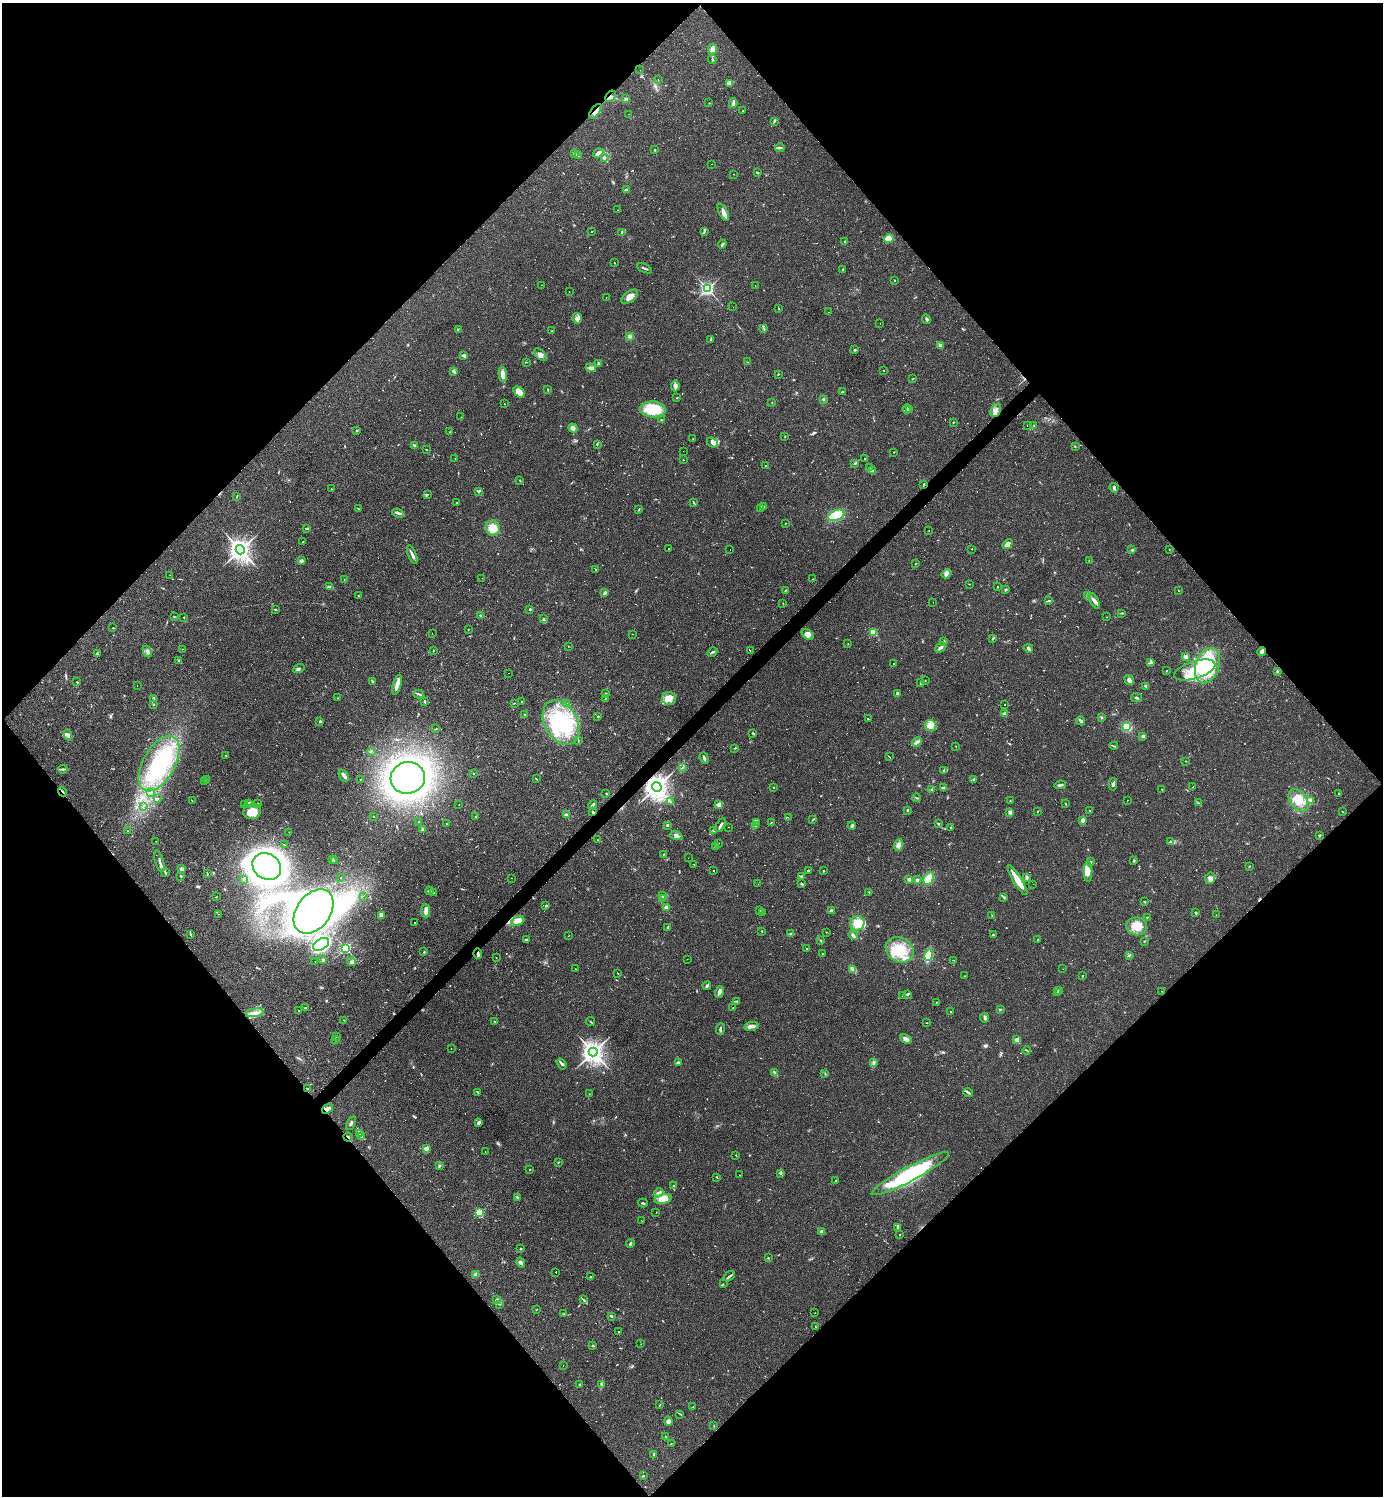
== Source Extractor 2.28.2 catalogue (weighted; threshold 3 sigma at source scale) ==
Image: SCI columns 295-5818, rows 1-5973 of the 5971 x 5973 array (HDU 1 of 3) = the unmasked area's bounding box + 8 px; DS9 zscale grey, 4 x 4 block average (1 PNG px = mean of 4 x 4 image px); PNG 1385 x 1498 px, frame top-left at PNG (2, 3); each listed source drawn as its Kron ellipse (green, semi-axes under 4 px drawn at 4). Shown black and unused: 51% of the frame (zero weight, under 2 of 3 exposures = <1% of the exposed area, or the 3 px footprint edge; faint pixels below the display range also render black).
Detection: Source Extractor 2.28.2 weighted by HDU 2 'WHT'. Background 0.0626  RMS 0.0058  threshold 0.0261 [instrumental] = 3 sigma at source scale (4.5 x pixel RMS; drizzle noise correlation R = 1.50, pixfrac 1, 0.05/0.05 arcsec/px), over >= 5 px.
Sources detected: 805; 12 too faint to see at this stretch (4 x 4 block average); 8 inside a brighter object's white glare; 95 cosmic-ray / hot-pixel residue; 1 long thin detection or spike segment (spike, bleed or trail) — neither listed nor drawn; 13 coinciding with a brighter row at this scale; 30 inside a brighter listed object's ellipse — not listed separately; of the other 646, all 500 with FLUX_AUTO >= 0.971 (the completeness limit of this list) listed and drawn (146 fainter detections not listed), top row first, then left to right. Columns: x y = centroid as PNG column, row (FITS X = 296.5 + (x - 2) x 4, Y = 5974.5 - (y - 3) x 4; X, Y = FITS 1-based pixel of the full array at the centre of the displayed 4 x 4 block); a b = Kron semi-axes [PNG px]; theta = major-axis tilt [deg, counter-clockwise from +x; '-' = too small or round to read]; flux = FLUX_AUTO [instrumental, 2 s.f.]
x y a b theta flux
713 49 5 4 - 18
712 59 4 2 - 3.2
640 70 2 2 - 1.2
658 80 2 2 - 1.4
729 83 4 3 - 18
611 96 6 4 54 11
626 99 3 2 - 5.4
709 103 2 2 - 1.5
733 103 5 3 - 7.5
595 111 9 3 54 22
743 111 3 2 - 2.4
628 114 2 2 - 1.8
774 121 4 2 - 3.5
780 148 5 2 - 6.9
655 150 3 2 - 2.8
598 153 5 2 - 17
574 154 3 2 - 4.2
578 156 2 2 - 1.4
604 158 3 3 - 6
712 164 2 2 - 1.8
757 172 3 2 - 4
733 174 2 2 - 2
626 190 3 2 - 7.3
618 210 2 2 - 1.2
723 212 9 4 -62 16
592 231 2 2 - 2
622 232 4 2 - 4.5
704 232 2 2 - 2
889 239 5 4 - 46
845 241 3 2 - 2.6
722 244 5 2 - 5.8
614 263 2 2 - 2.5
644 268 8 2 -24 5.3
843 269 2 2 - 3.9
894 280 2 2 - 1.7
541 285 2 2 - 1.3
755 285 2 2 - 1.8
707 289 2 2 - 860
569 291 2 2 - 1
606 297 2 2 - 1.4
630 297 10 5 37 22
733 307 2 2 - 2.2
779 309 2 2 - 1.5
828 312 2 2 - 0.98
577 318 5 4 - 16
926 319 5 2 - 5.4
880 323 2 2 - 1.1
458 329 3 2 - 2.5
764 329 3 2 - 2.6
552 331 2 2 - 1.2
630 336 3 2 - 2.6
711 339 4 2 - 4.4
940 346 3 2 - 14
855 350 3 2 - 4
464 355 4 2 - 7.8
540 355 8 3 -45 15
526 362 2 2 - 1.4
748 362 2 2 - 1.1
599 363 3 2 - 3.5
591 368 5 4 - 13
884 370 2 2 - 2.4
453 371 4 2 - 5.6
503 374 7 3 -86 29
778 374 2 2 - 2
913 378 2 2 - 2
675 386 5 3 - 8.6
548 389 3 2 - 2.9
519 392 7 4 -43 28
842 392 3 2 - 3.3
677 398 2 2 - 1.3
823 399 4 2 - 4.2
772 403 2 2 - 1.2
504 404 2 2 - 1.4
653 409 13 8 -3 130
907 409 4 2 - 5
909 409 3 2 - 1.9
996 410 7 5 65 17
461 417 2 2 - 1.2
661 420 3 2 - 2
953 422 2 2 - 2.1
1034 425 2 2 - 1.9
1027 426 2 2 - 1.9
573 428 5 4 - 16
357 431 2 2 - 12
450 432 2 2 - 1.5
785 436 2 2 - 1.9
693 439 3 2 - 2.3
712 443 6 4 -38 13
597 444 2 2 - 1.7
414 445 3 2 - 4.4
1075 446 2 2 - 1.4
426 450 3 2 - 1.8
683 451 2 2 - 2.1
893 452 2 2 - 1
455 458 2 2 - 1.2
865 459 3 2 - 78
683 460 2 2 - 2
855 464 2 2 - 1.5
766 466 2 2 - 4
869 468 2 2 - 1.8
873 471 3 3 - 5.4
520 480 3 2 - 2
923 485 3 2 - 3.2
1114 488 5 3 - 7.1
331 489 2 2 - 1.1
478 491 3 2 - 4.4
427 494 2 2 - 2.7
237 497 2 2 - 1.9
457 502 3 2 - 1.9
693 502 3 2 - 3.1
764 506 2 2 - 1.5
760 508 2 2 - 3.2
359 509 3 2 - 1.7
639 509 3 2 - 2.5
398 513 6 3 -21 8.9
836 515 8 5 21 130
785 523 2 2 - 1.3
307 528 3 2 - 3.7
493 528 7 7 - 45
929 531 2 2 - 1
302 542 2 2 - 1.1
1007 544 6 4 42 17
668 549 2 2 - 51
730 549 2 2 - 18
972 549 2 2 - 1.7
1169 549 2 2 - 1.1
240 550 5 4 - 2100
1132 550 2 2 - 2.6
412 555 10 2 -70 12
1089 560 2 2 - 1
301 561 2 2 - 30
916 563 2 2 - 2.2
595 569 2 2 - 1.8
947 574 5 4 - 9.5
170 575 2 2 - 1
482 578 2 2 - 1.1
344 579 2 2 - 1.1
813 579 2 2 - 1.7
969 584 2 2 - 1
330 587 4 3 - 8.4
997 587 2 2 - 3.3
785 590 3 2 - 2.4
1006 590 3 2 - 6.4
1179 590 2 2 - 2.1
605 593 3 3 - 6.1
358 596 2 2 - 2.6
1088 596 2 2 - 11
1049 600 4 2 - 2.7
1094 601 9 3 -58 14
933 602 2 2 - 1.3
783 603 3 2 - 1.8
275 609 2 2 - 1.8
530 609 2 2 - 16
1122 613 2 2 - 1.4
480 615 2 2 - 3.8
174 616 2 2 - 1.6
184 617 2 2 - 1.5
1107 617 2 2 - 1.5
543 619 4 2 - 3.8
113 628 2 2 - 1.9
468 629 2 2 - 1.5
874 632 2 2 - 190
432 634 2 2 - 1.5
632 634 2 2 - 1
808 634 7 4 -39 14
993 639 3 2 - 3.5
944 641 4 2 - 3.8
848 643 2 2 - 0.99
568 646 2 2 - 1.2
941 647 6 3 45 11
1028 648 5 2 - 6.2
183 649 2 2 - 1.3
750 650 2 2 - 1.2
433 651 3 2 - 1.9
1262 651 4 3 - 11
147 652 6 3 -65 8.3
712 652 5 2 - 6.5
98 654 3 2 - 1.8
1186 657 2 2 - 88
179 661 4 3 - 5
1150 662 4 3 - 4.7
894 664 2 2 - 32
1207 666 18 12 71 250
299 669 6 3 21 7
1195 670 21 8 17 98
1166 671 2 2 - 1.5
1277 671 3 2 - 2.9
508 673 2 2 - 6.6
1129 680 5 3 - 12
925 681 2 2 - 2.2
77 682 2 2 - 3.3
372 682 3 2 - 3.1
921 683 3 2 - 3
397 685 10 3 74 21
137 686 2 2 - 1.1
1146 686 4 2 - 4.8
419 694 5 2 - 5.5
606 694 4 2 - 2.6
898 694 3 2 - 11
154 698 3 2 - 6.2
338 698 2 2 - 2.1
1136 698 5 2 - 4.6
605 699 3 2 - 1.6
669 699 7 6 - 24
424 701 2 2 - 1.7
521 702 2 2 - 3.8
514 703 2 2 - 1.6
566 703 2 2 - 1.8
153 704 2 2 - 2.4
1004 704 2 2 - 2.2
524 714 2 2 - 2
1005 714 3 2 - 18
598 716 2 2 - 3.1
1101 717 3 2 - 3.6
868 719 3 2 - 130
320 721 2 2 - 18
1081 721 5 2 - 7.1
561 722 24 16 -61 230
931 725 6 5 - 24
1127 727 3 3 - 64
436 729 3 2 - 1.8
753 733 3 2 - 2.9
68 735 5 4 - 9.1
1143 736 4 3 - 6
578 741 2 2 - 1.9
917 742 5 3 - 8.3
956 746 2 2 - 1.1
1114 746 4 2 - 3.2
735 748 3 2 - 1.9
371 751 2 2 - 4.3
225 755 2 2 - 1.8
889 757 3 2 - 110
704 758 6 2 -70 7.9
1186 761 2 2 - 1.4
159 764 30 16 60 240
682 767 2 2 - 2.3
63 769 4 2 - 4.6
944 770 3 3 - 4.2
473 773 2 2 - 2
344 776 6 2 -54 13
408 778 17 15 15 1600
206 779 2 2 - 1.8
360 779 2 2 - 1.2
536 779 2 2 - 2.2
974 779 3 2 - 6.1
205 781 2 2 - 2.2
1113 784 6 3 -89 7.9
1060 785 6 2 7 8.1
657 787 5 4 - 3000
944 787 3 2 - 4.1
1193 787 2 2 - 1.6
774 788 2 2 - 1.9
1162 789 2 2 - 2.8
931 790 2 2 - 2.9
62 792 5 2 - 4
151 793 2 2 - 2
606 793 2 2 - 1.4
1338 794 2 2 - 1.4
917 798 4 2 - 2.7
157 799 3 2 - 1.9
1127 800 2 2 - 1.8
1298 800 12 8 -55 54
1311 800 3 2 - 4
192 801 3 2 - 1.7
670 801 2 2 - 1.8
1010 801 2 2 - 1.9
249 803 3 2 - 8
1199 803 2 2 - 2.1
258 804 2 2 - 1.5
719 804 3 3 - 18
1066 804 2 2 - 2.1
244 805 2 2 - 2.1
459 805 2 2 - 1.3
592 805 5 2 - 11
143 806 2 2 - 1.1
907 810 2 2 - 11
1089 811 2 2 - 3.8
252 812 9 7 14 35
593 812 2 2 - 6.3
1009 812 4 2 - 3.6
1037 812 2 2 - 1.4
1343 812 3 2 - 1.4
566 815 3 3 - 6.4
374 816 2 2 - 1.5
476 817 2 2 - 2.5
788 817 2 2 - 1
813 820 2 2 - 1.6
1083 820 3 2 - 13
419 822 2 2 - 1.2
757 822 2 2 - 2.3
771 822 3 2 - 2.3
938 823 3 2 - 3.9
447 824 2 2 - 1.5
667 825 3 2 - 3.5
721 825 7 2 60 7.6
756 826 2 2 - 1.4
852 826 4 3 - 5.2
729 827 2 2 - 4.8
951 827 3 2 - 2.2
422 829 3 3 - 4.9
127 831 2 2 - 1.3
713 831 2 2 - 1.7
289 832 2 2 - 0.99
676 836 6 4 -21 12
1319 836 2 2 - 4.4
597 840 2 2 - 3.8
156 841 2 2 - 1.3
1170 842 4 2 - 4.8
719 843 2 2 - 1.4
284 845 2 2 - 1.9
898 845 6 3 73 16
715 846 3 2 - 2.6
663 854 2 2 - 2.3
688 858 2 2 - 1.1
332 859 2 2 - 2.1
1134 860 2 2 - 2
160 861 11 2 -75 11
335 861 3 2 - 3.7
1090 862 3 2 - 4.2
693 864 2 2 - 1.2
267 866 15 12 -34 1700
1249 866 2 2 - 1.2
181 869 2 2 - 51
713 871 2 2 - 130
808 871 2 2 - 3.5
823 871 2 2 - 3
1088 871 10 4 -90 27
165 872 2 2 - 2.1
207 874 3 2 - 2.3
181 876 2 2 - 3.9
801 876 3 2 - 3.3
1027 877 4 3 - 5.5
341 878 2 2 - 1.2
511 878 2 2 - 2.8
1210 878 6 5 - 13
244 879 2 2 - 1.6
909 879 2 2 - 37
929 879 7 4 61 64
917 880 2 2 - 31
1018 880 17 3 -58 62
758 884 2 2 - 1
802 884 3 2 - 4.7
1033 884 2 2 - 2
429 891 4 2 - 4.4
869 892 2 2 - 1.5
434 893 2 2 - 1.1
663 895 2 2 - 1.5
363 896 2 2 - 1.7
216 897 2 2 - 2.1
1004 897 2 2 - 2
663 898 2 2 - 1.5
1144 902 2 2 - 1.8
546 905 3 2 - 3.3
666 908 4 3 - 8.4
760 910 2 2 - 2.1
314 911 24 17 54 2300
426 911 7 3 90 19
831 911 2 2 - 58
762 913 2 2 - 0.97
1196 913 2 2 - 3.5
218 914 2 2 - 1.3
382 915 4 3 - 18
992 915 2 2 - 1.7
1216 915 2 2 - 0.97
1147 917 2 2 - 2.7
518 921 7 4 24 41
414 922 2 2 - 57
857 923 7 7 - 55
1137 926 10 9 - 43
668 927 3 2 - 3
762 931 2 2 - 2
826 932 2 2 - 1
190 934 3 2 - 3
791 934 3 2 - 9
853 935 5 2 - 10
993 935 3 2 - 3.8
568 936 2 2 - 8.3
527 939 4 2 - 5.7
1038 939 3 2 - 2
821 940 3 2 - 2.9
1145 941 3 2 - 2
321 944 9 5 31 390
345 948 2 2 - 540
807 949 2 2 - 2.3
900 950 14 12 -31 100
424 952 3 2 - 2.4
478 954 5 2 - 9.2
822 954 2 2 - 2.9
928 955 6 3 78 150
1129 955 4 2 - 3.7
496 957 2 2 - 1
687 959 2 2 - 2.3
323 960 2 2 - 23
954 960 2 2 - 1.4
315 962 2 2 - 1
351 962 4 3 - 6.5
575 969 2 2 - 1.2
853 969 4 2 - 24
1063 969 2 2 - 1.3
618 973 2 2 - 1.1
964 976 2 2 - 1.4
1082 976 2 2 - 3.2
707 986 4 2 - 7.2
1058 990 2 2 - 2.7
1162 991 2 2 - 1.1
719 992 6 3 75 15
1058 993 2 2 - 1
907 994 3 2 - 5.3
903 996 2 2 - 1.2
737 1001 3 2 - 3
936 1002 2 2 - 1.3
305 1008 2 2 - 14
733 1008 2 2 - 2.8
1000 1009 3 2 - 3.1
299 1010 2 2 - 2.3
950 1011 2 2 - 1.5
255 1013 9 3 8 19
985 1018 5 3 - 7.8
344 1020 2 2 - 1.5
494 1021 2 2 - 2.3
590 1022 4 2 - 2.2
927 1023 2 2 - 1.1
751 1026 7 3 11 20
720 1029 6 2 82 6.4
336 1036 2 2 - 2
335 1039 2 2 - 4.7
906 1039 6 4 -27 12
1017 1040 2 2 - 88
451 1049 2 2 - 1
1027 1050 4 2 - 3.1
593 1052 4 4 - 2600
678 1063 3 2 - 9.8
874 1063 4 3 - 6.4
561 1064 6 2 -54 6.2
775 1073 3 2 - 2.7
825 1074 2 2 - 1.5
308 1088 3 2 - 2.1
478 1092 3 2 - 4.9
968 1092 5 2 - 6.8
589 1094 2 2 - 1
327 1109 6 4 38 12
479 1122 3 2 - 13
351 1123 7 2 61 6.7
359 1134 3 2 - 2.2
361 1136 3 2 - 3.2
348 1137 4 2 - 2.9
426 1149 2 2 - 89
485 1152 2 2 - 2
736 1155 2 2 - 2.1
558 1162 2 2 - 3.2
439 1166 3 2 - 5.2
530 1169 2 2 - 4.2
781 1173 4 2 - 4.3
910 1174 43 7 28 350
739 1175 2 2 - 1.1
717 1177 3 2 - 1.7
836 1180 2 2 - 3.7
674 1186 2 2 - 18
659 1193 4 3 - 7.3
517 1197 3 2 - 3.4
663 1199 9 4 12 56
643 1203 5 2 - 3.9
479 1213 2 2 - 230
656 1213 2 2 - 1
641 1220 2 2 - 1.1
897 1227 2 2 - 4.7
822 1232 2 2 - 27
900 1235 2 2 - 1.8
630 1243 4 2 - 5.1
521 1249 3 2 - 2.3
768 1258 2 2 - 2.1
521 1263 5 3 - 11
556 1272 2 2 - 55
476 1274 3 2 - 5
729 1276 6 2 38 6.8
591 1277 3 2 - 5.7
723 1284 2 2 - 1.5
496 1299 2 2 - 1
584 1300 3 2 - 2.7
500 1304 2 2 - 1.4
536 1309 2 2 - 1.5
815 1313 2 2 - 1.5
564 1314 2 2 - 1.3
611 1316 3 2 - 4.8
815 1326 2 2 - 1.2
619 1332 2 2 - 130
641 1344 2 2 - 1
593 1346 4 2 - 4
563 1366 2 2 - 5.4
580 1384 2 2 - 2.1
601 1384 3 2 - 4
660 1405 4 2 - 2.2
693 1407 3 2 - 1.6
680 1414 2 2 - 2.1
668 1421 4 3 - 12
714 1426 2 2 - 2.4
665 1436 2 2 - 1.3
671 1444 2 2 - 1.3
654 1454 3 2 - 2.3
643 1476 2 2 - 3.5
Overlapping masked pixels (flux is a lower limit): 9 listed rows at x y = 611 96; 595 111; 923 485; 1262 651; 657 787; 62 792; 593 812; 478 954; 348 1137
Diffuse or blended objects may show on this block-average render without a row.